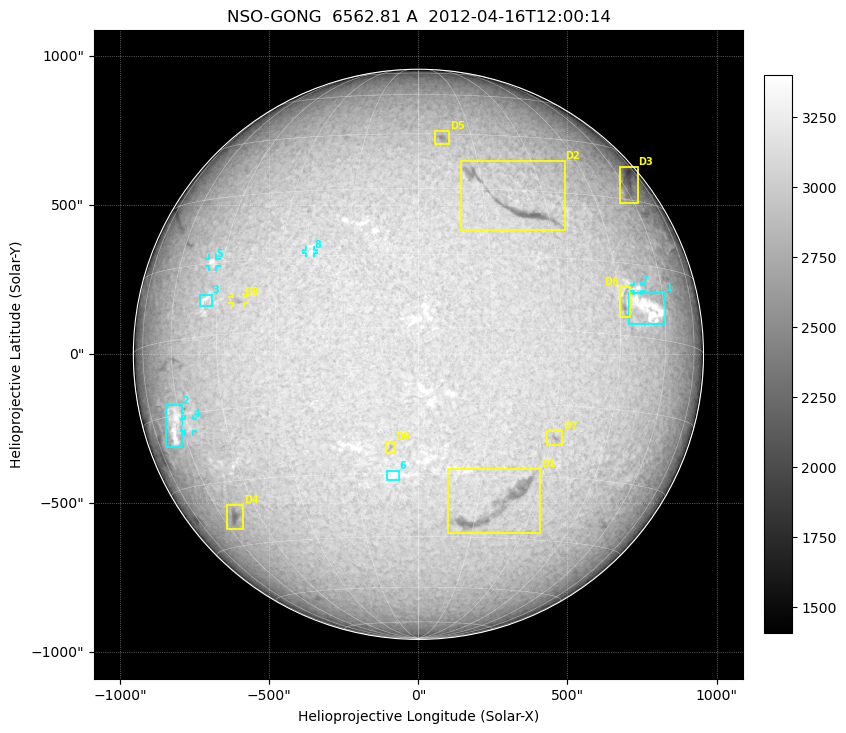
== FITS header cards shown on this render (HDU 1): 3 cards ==
TELESCOP= 'NSO-GONG'           / NSO/GONG Network
WAVELNTH=             6562.808 / [A] exact wavelength of obs
DATE-OBS= '2012-04-16T12:00:14' / Observation start date and time (UTC)

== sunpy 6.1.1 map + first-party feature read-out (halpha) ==
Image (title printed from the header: NSO-GONG  6562.81 A  2012-04-16T12:00:14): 2048 x 2048 px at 1.06 arcsec/px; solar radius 956 arcsec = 900 px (full disc in frame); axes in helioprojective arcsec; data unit not stated in the header (colour bar unlabelled)
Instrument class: HALPHA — H-alpha (6563 A) chromospheric image
Bright regions (plage): reference = the median radial profile (limb darkening/brightening removed); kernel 17 px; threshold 5 sigma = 189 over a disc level ~3026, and >= 1.075x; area >= 63 px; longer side >= 22 px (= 23 arcsec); searched inside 0.97 R_sun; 8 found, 8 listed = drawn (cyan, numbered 1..; 4 of them under ~29 arcsec drawn as corner ticks so the feature stays visible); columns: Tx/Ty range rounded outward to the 5 arcsec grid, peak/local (2 s.f.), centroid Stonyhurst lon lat
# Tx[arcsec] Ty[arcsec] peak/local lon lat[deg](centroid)
1 705..830 100..205 1.3 +54 +6
2 -850..-790 -315..-170 1.2 -63 -17
3 -735..-690 160..200 1.1 -49 +7
4 -785..-755 -260..-215 1.1 -58 -17
5 -705..-675 290..325 1.2 -48 +15
6 -110..-65 -425..-390 1.1 -6 -31
7 720..750 210..235 1.1 +51 +10
8 -380..-350 335..350 1.1 -23 +16
Dark features (filaments and sunspots): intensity divided by the median radial (limb-darkening) profile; local-median window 148 px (8% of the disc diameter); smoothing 5 px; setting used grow <= 0.95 with closing radius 7 px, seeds <= 0.88 or >= 162 px of the 54-px (= 57 arcsec) line detector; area >= 63 px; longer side >= 22 px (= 23 arcsec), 11 px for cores <= 0.7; searched inside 0.97 R_sun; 9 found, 9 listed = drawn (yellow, D1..; 1 of them under ~29 arcsec drawn as corner ticks so the feature stays visible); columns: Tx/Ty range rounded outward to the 5 arcsec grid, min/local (2 s.f., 1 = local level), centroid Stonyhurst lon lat
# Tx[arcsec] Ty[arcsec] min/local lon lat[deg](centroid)
D1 95..410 -605..-385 0.81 +20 -37
D2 140..490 415..650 0.76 +22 +27
D3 675..740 505..630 0.82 +62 +34
D4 -645..-585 -585..-500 0.81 -54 -38
D5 55..105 705..750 0.86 +7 +44
D6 670..710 125..230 0.84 +47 +6
D7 430..485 -310..-255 0.86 +31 -22
D8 -625..-585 170..195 0.89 -40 +7
D9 -110..-75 -335..-290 0.87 -6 -24
Off-limb: outside the limb everything is below the colour-scale floor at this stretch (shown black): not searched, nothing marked